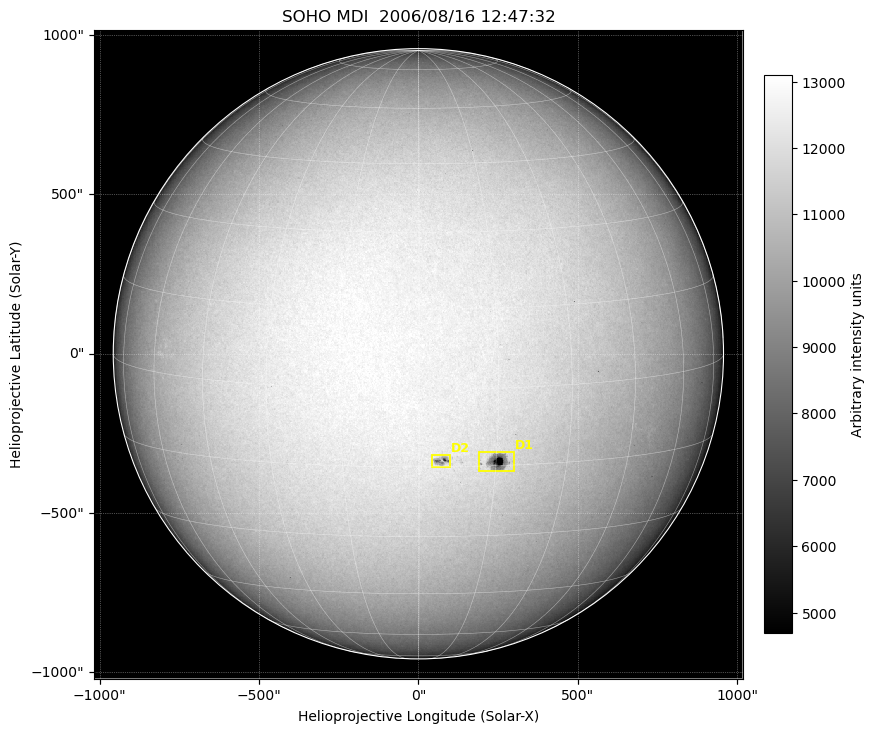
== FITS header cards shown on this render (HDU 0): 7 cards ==
TELESCOP= 'SOHO    '
INSTRUME= 'MDI     '
DATE-OBS= '2006/08/16'
TIME-OBS= '12:47:32.42'
CTYPE1  = 'solar-x '
CTYPE2  = 'solar-y '
BUNIT   = 'Arbitrary intensity units'

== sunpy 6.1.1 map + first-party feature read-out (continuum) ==
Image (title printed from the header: SOHO MDI  2006/08/16 12:47:32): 1026 x 1026 px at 1.98 arcsec/px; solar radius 958 arcsec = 483 px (full disc in frame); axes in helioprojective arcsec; data unit Arbitrary intensity units (BUNIT, on the colour bar)
Orientation: file roll -180 deg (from SOLAR_P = -180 (position angle of solar north on the stored image; no CROTA/PC card)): ROTATED to solar-north-up (sunpy Map.rotate, bilinear) for analysis and display; everything below refers to the rotated frame
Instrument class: CONTINUUM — white-light / continuum photospheric image (CONTENT/OBS_TYPE)
Dark features (sunspots / pores): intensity divided by the median radial (limb-darkening) profile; local-median window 81 px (8% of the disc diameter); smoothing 3 px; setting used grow <= 0.95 with closing radius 4 px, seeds <= 0.88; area >= 18 px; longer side >= 12 px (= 24 arcsec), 6 px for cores <= 0.7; searched inside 0.97 R_sun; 2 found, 2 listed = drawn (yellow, D1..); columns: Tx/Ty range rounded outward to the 5 arcsec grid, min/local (2 s.f., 1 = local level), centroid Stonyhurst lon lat
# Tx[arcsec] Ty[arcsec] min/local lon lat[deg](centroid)
D1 190..300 -370..-310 0.13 +15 -14
D2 40..100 -355..-320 0.49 +4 -14